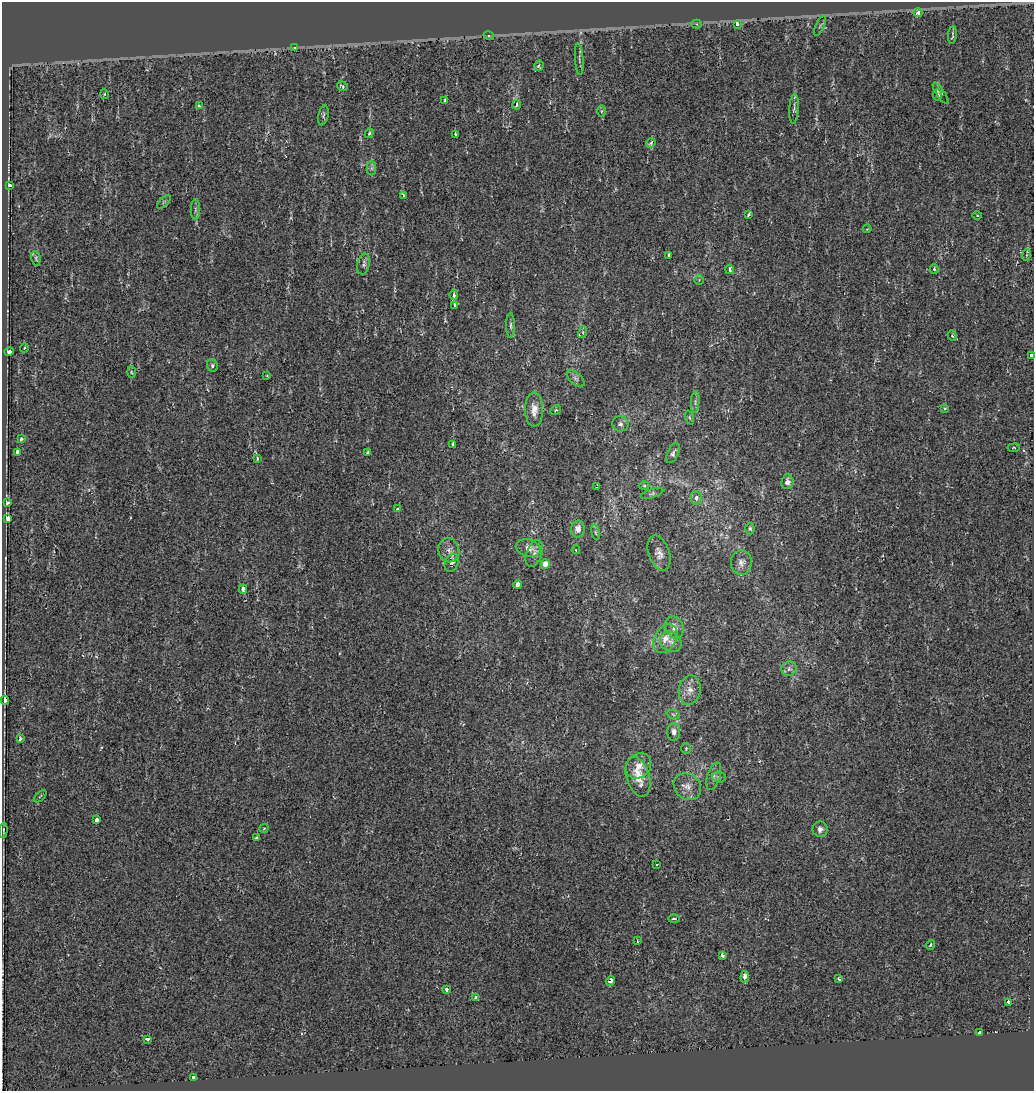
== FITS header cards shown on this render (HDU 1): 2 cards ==
NAXIS1  =                 1032
NAXIS2  =                 1089

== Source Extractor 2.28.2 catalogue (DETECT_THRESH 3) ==
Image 1032 x 1089 px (HDU 1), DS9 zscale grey, 1 PNG px = 1 image px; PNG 1036 x 1093 px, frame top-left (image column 1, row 1089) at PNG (2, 2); each listed source drawn as its Kron ellipse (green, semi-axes under 4 px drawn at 4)
Background 0.00143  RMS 0.0058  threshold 0.0174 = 3 sigma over >= 5 px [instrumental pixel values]
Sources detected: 118; all 118 listed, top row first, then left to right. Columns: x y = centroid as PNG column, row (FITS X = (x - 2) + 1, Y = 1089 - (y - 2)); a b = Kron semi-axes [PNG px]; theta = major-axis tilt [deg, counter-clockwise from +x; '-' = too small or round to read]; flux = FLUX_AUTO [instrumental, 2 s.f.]
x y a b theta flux
918 13 4 3 - 8.5
697 24 5 4 - 0.59
737 24 4 3 - 4.5
820 26 11 3 64 0.5
952 35 9 3 84 0.74
489 36 5 3 - 0.47
295 48 3 3 - 0.5
579 59 16 2 -86 0.73
539 66 5 4 - 0.85
343 86 6 4 -25 0.94
941 93 12 4 -56 1.3
104 94 5 3 - 0.34
937 95 5 4 - 1.4
445 100 3 3 - 1.1
516 105 5 3 - 1.3
199 106 4 3 - 0.58
794 109 15 4 86 1.2
602 111 6 4 89 0.59
323 115 10 5 78 0.84
369 133 5 4 - 0.94
455 134 3 3 - 1.2
651 143 5 4 - 1.2
372 168 7 4 89 0.84
10 186 3 3 - 2.9
403 195 4 3 - 1.1
164 202 8 3 45 0.57
195 209 10 4 90 0.83
749 214 4 3 - 1.5
977 216 5 3 - 0.41
867 229 4 3 - 0.33
669 255 3 3 - 3.1
1026 255 6 3 70 0.53
36 258 7 4 -79 0.61
364 264 10 6 77 1.3
729 269 5 3 - 1.6
934 269 4 4 - 0.67
699 280 5 4 - 0.45
454 295 5 3 - 1.5
454 305 4 3 - 1.7
511 326 12 4 -90 1
583 332 6 4 73 0.56
952 336 5 4 - 0.53
24 348 4 3 - 0.34
9 352 4 3 - 1.3
1031 355 3 3 - 4.6
212 366 6 5 - 0.78
131 372 5 3 - 0.46
267 376 4 2 - 0.29
576 378 11 5 -41 1.2
695 402 11 3 85 0.79
945 409 4 4 - 0.71
534 410 17 9 -90 4.2
556 410 5 4 - 0.57
689 418 7 3 -71 0.52
620 424 8 7 - 1.3
21 439 3 3 - 3
453 444 4 3 - 3.2
1014 448 6 3 7 0.37
17 452 3 3 - 4.3
368 453 4 3 - 0.57
673 453 10 5 65 1.1
257 458 4 3 - 0.88
787 482 7 6 - 1.9
644 486 5 3 - 0.41
596 487 4 2 - 0.46
652 493 12 4 17 0.83
696 498 7 5 -84 1.2
7 503 3 3 - 0.6
398 509 3 3 - 5.6
8 519 4 3 - 10
578 529 8 7 - 2.8
750 529 6 4 -88 0.62
596 532 8 4 -81 0.64
528 548 12 8 -14 3.1
449 550 12 10 -73 2.8
576 550 4 3 - 0.6
659 553 18 10 -71 2.9
534 554 14 7 68 2.1
741 562 12 10 86 2.5
452 563 9 6 63 1.7
545 564 5 4 - 5.5
518 584 4 3 - 5.3
243 589 4 3 - 7.3
674 627 11 9 -68 2.5
665 639 15 10 60 4.3
671 642 11 9 -34 2.4
789 669 8 7 - 1.2
690 690 15 11 80 3.5
5 700 4 3 - 22
673 714 7 4 -20 0.77
674 732 9 6 -90 1.9
20 739 4 3 - 1
686 748 5 4 - 0.47
639 766 14 11 46 4.2
714 776 14 6 72 1.7
638 777 20 11 -73 7.4
719 777 7 5 -6 0.71
687 787 15 12 -40 3.7
40 796 8 3 45 0.4
97 820 3 3 - 11
264 828 4 3 - 0.96
820 829 8 7 - 1.7
3 830 7 2 86 0.45
257 838 3 3 - 4.9
656 864 3 2 - 0.79
674 919 6 4 -1 0.83
637 941 4 2 - 0.39
930 945 5 3 - 0.65
722 955 4 3 - 1.5
745 977 6 3 84 3.3
839 979 4 3 - 0.52
611 981 5 3 - 2.5
447 990 3 3 - 3.8
476 997 4 3 - 3.6
1008 1002 3 3 - 2.8
980 1033 3 3 - 1.9
148 1039 4 3 - 4.4
194 1078 4 3 - 13
At the frame edge (FLAGS 8, measured only in part): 1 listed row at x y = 1031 355